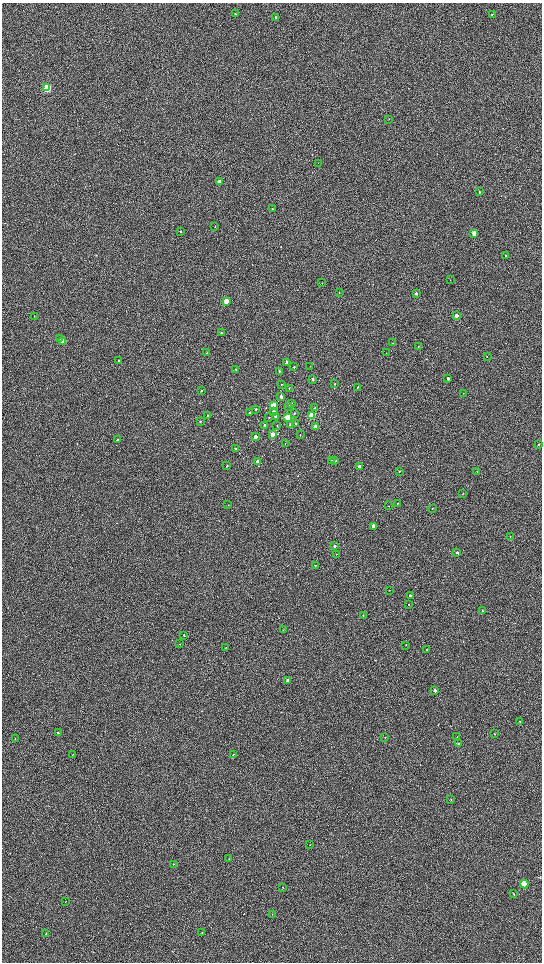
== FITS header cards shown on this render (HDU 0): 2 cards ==
NAXIS1  =                 1080 / length of data axis 1
NAXIS2  =                 1920 / length of data axis 2

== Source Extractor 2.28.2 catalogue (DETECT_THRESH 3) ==
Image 1080 x 1920 px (HDU 0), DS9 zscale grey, zoomed out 1/2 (1 PNG px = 2 x 2 image px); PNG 544 x 964 px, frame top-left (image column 1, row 1919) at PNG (2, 3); each listed source drawn as its Kron ellipse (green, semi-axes under 4 px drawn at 4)
Background 603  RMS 57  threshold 172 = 3 sigma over >= 5 px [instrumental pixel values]
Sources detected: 120; all 120 listed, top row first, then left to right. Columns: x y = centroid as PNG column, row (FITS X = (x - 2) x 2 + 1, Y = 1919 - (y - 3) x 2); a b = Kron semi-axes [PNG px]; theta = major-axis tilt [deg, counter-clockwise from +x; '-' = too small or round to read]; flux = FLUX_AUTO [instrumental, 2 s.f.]
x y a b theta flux
235 14 2 2 - 9300
492 14 3 2 - 9500
276 17 3 3 - 10000
47 88 3 3 - 930000
389 119 2 2 - 5300
318 163 2 1 - 2800
219 182 3 3 - 95000
480 192 4 2 - 4400
272 209 2 2 - 8400
215 226 2 2 - 4100
180 231 2 2 - 16000
474 233 3 2 - 220000
506 255 2 2 - 13000
450 280 2 2 - 5100
322 283 2 2 - 3400
339 292 2 2 - 4800
416 293 3 2 - 24000
226 301 3 3 - 230000
34 316 4 2 - 4900
456 316 2 2 - 130000
221 333 2 2 - 9800
59 338 3 3 - 9400
63 341 3 3 - 240000
393 343 2 2 - 3400
418 347 2 2 - 4000
206 353 3 3 - 8400
386 353 2 1 - 3200
487 357 2 2 - 4800
119 361 3 3 - 13000
287 363 3 2 - 76000
310 366 2 1 - 3300
294 367 2 2 - 11000
236 370 3 2 - 7000
279 371 2 2 - 19000
313 379 2 2 - 35000
448 379 2 2 - 34000
282 384 2 2 - 4100
335 384 2 2 - 6600
357 387 2 2 - 11000
289 388 3 2 - 6900
201 391 2 2 - 7900
463 393 2 1 - 3200
281 397 3 2 - 38000
292 404 2 2 - 13000
273 405 3 2 - 210000
289 406 3 2 - 13000
315 408 2 2 - 9200
256 409 3 2 - 10000
274 412 3 2 - 58000
250 413 2 2 - 12000
294 414 2 2 - 13000
207 416 2 2 - 8800
311 416 3 3 - 490000
269 417 2 2 - 5100
275 417 3 2 - 28000
288 417 3 3 - 300000
200 421 3 2 - 8700
296 424 3 2 - 13000
265 425 2 2 - 40000
277 425 3 2 - 6300
290 425 2 2 - 16000
316 427 3 3 - 200000
273 434 3 2 - 160000
300 435 2 2 - 4600
255 437 3 2 - 83000
118 440 2 2 - 15000
285 443 2 1 - 3400
539 445 3 3 - 11000
235 449 3 2 - 10000
331 460 2 2 - 9200
257 461 2 2 - 52000
335 461 3 3 - 11000
227 466 2 2 - 12000
359 466 2 2 - 72000
399 471 3 2 - 4400
477 471 2 2 - 5000
463 493 3 2 - 5000
397 504 2 2 - 8400
228 505 2 2 - 3600
388 506 2 2 - 6600
432 508 3 2 - 4700
373 526 2 2 - 110000
510 536 2 1 - 4900
335 546 3 2 - 17000
457 552 2 2 - 28000
336 554 2 1 - 5000
315 566 2 2 - 7400
389 590 2 1 - 3200
410 596 2 2 - 35000
409 604 2 2 - 6800
482 611 2 2 - 8300
363 615 2 2 - 5000
283 630 3 2 - 3400
184 635 2 2 - 13000
180 644 3 2 - 3500
406 645 2 2 - 4300
226 647 2 1 - 3200
427 650 2 2 - 8900
288 680 2 2 - 32000
435 691 2 2 - 51000
520 721 3 2 - 6400
58 733 2 2 - 9100
494 734 3 2 - 5200
457 737 2 2 - 4200
385 738 3 2 - 6000
15 739 2 2 - 4100
458 743 3 3 - 11000
233 754 2 1 - 6500
72 755 2 2 - 4500
451 799 3 2 - 5600
310 845 2 2 - 4100
229 859 3 2 - 3400
173 864 3 2 - 3800
524 884 4 3 - 420000
283 887 2 1 - 3700
514 894 4 1 - 4900
66 901 2 2 - 3200
272 914 3 2 - 3900
202 932 2 2 - 3900
46 934 3 2 - 6200